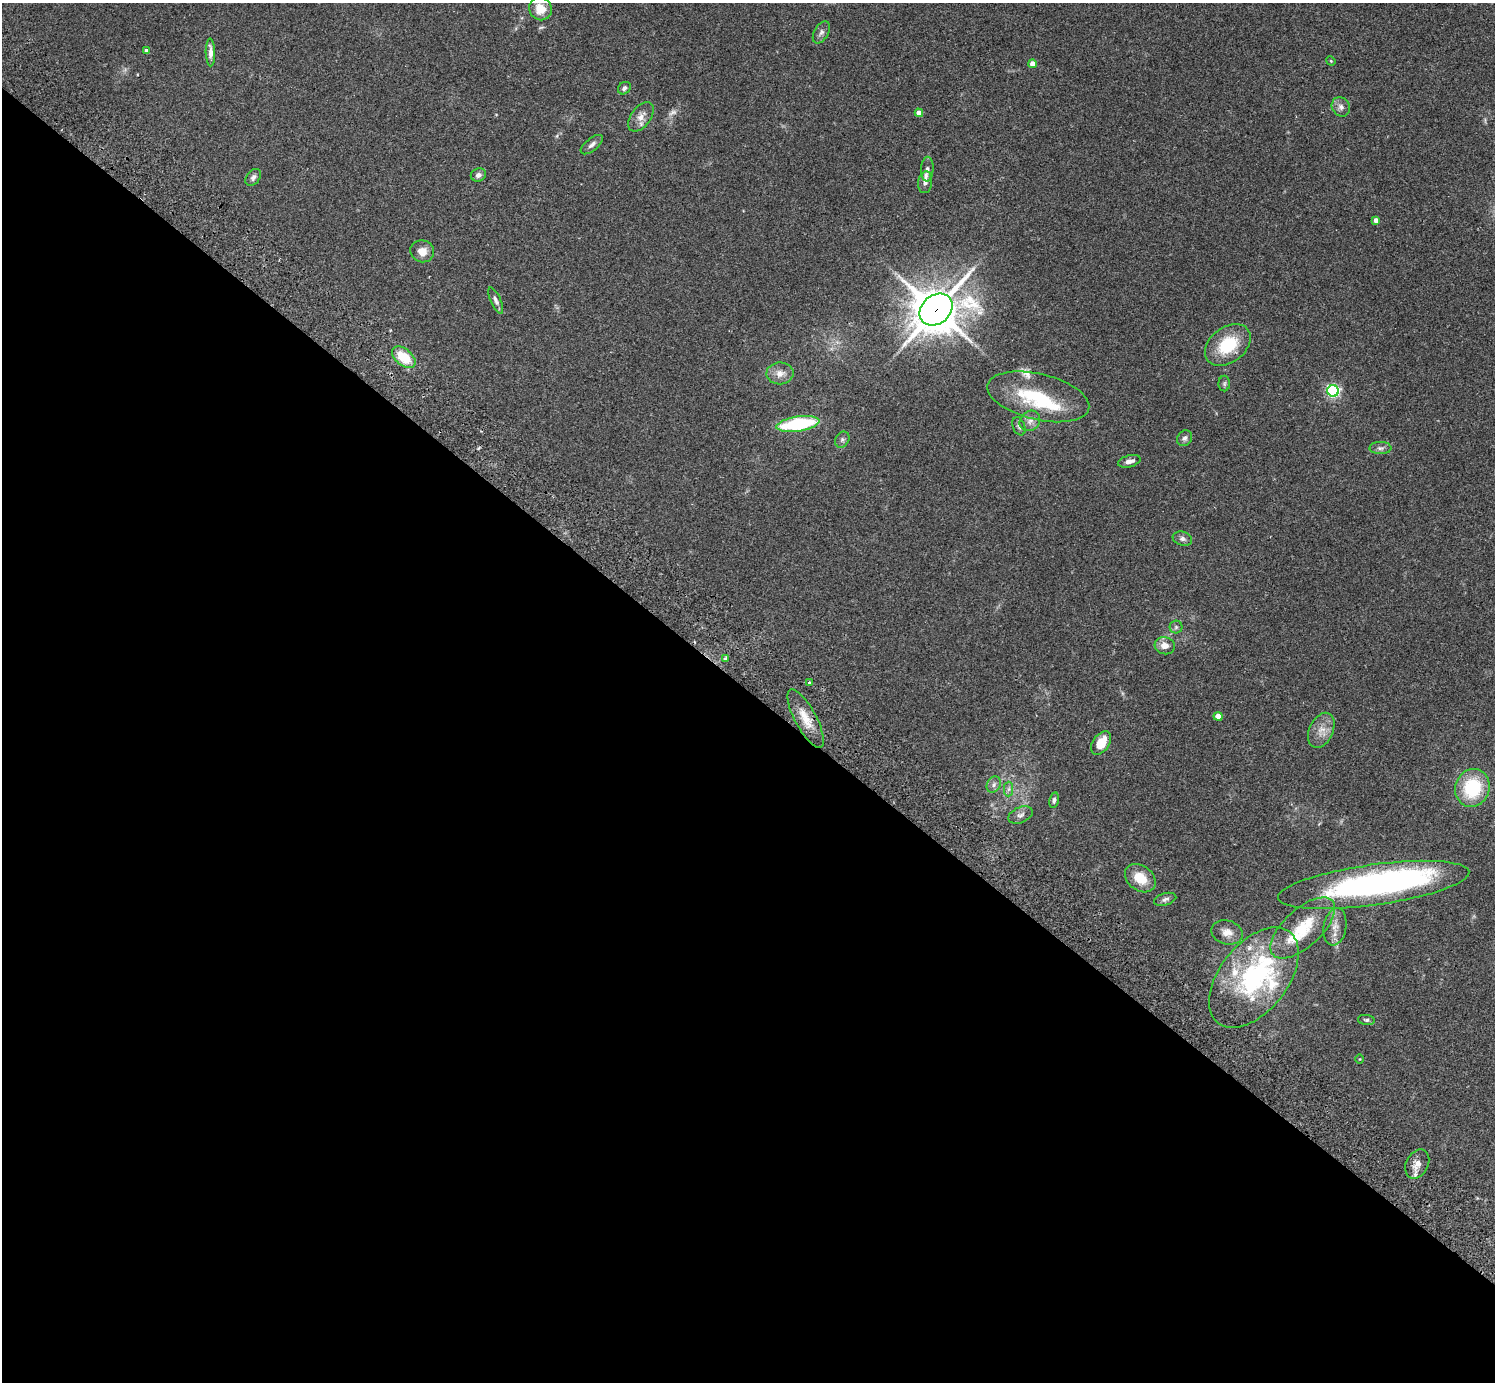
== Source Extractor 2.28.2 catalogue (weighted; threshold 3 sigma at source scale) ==
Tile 14 of 4 x 4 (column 2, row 4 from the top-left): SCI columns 1539-3031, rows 347-1726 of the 6060 x 6070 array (HDU 1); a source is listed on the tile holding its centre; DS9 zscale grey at full resolution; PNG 1497 x 1384 px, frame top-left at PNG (2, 3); each listed source drawn as its Kron ellipse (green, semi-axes under 4 px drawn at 4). Shown black and unused: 50% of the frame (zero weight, under 2 of 3 exposures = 3% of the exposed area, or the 3 px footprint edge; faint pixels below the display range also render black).
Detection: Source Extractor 2.28.2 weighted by HDU 2 'WHT'; one run over the whole footprint, this tile lists its part. Background 0.108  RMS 0.0064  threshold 0.0288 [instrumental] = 3 sigma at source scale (4.5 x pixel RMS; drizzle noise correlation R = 1.50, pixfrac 1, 0.05/0.05 arcsec/px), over >= 5 px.
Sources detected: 68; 1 too faint to see at this stretch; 1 inside a brighter object's white glare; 1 cosmic-ray / hot-pixel residue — neither listed nor drawn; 9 inside a brighter listed object's ellipse — not listed separately; the other 56 listed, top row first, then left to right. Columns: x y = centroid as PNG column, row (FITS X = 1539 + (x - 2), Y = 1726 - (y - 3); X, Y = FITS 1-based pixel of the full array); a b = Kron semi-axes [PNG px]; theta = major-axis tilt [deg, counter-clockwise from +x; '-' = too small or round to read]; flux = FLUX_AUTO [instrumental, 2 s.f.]
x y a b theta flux
540 9 12 11 - 9.4
821 32 12 7 60 2.4
147 51 4 4 - 2.4
210 52 14 4 -89 3.9
1331 61 5 4 - 0.6
1033 64 4 4 - 5.2
624 88 7 5 38 2
1341 107 10 8 -53 3
919 113 4 4 - 5.2
641 117 17 9 54 5.6
592 145 13 6 39 2.6
927 169 12 6 87 2.4
478 175 8 6 21 2.4
253 177 9 6 51 2.1
925 182 11 7 84 2.8
1376 220 4 4 - 2.9
422 251 12 11 - 5.9
496 300 14 5 -66 2.3
936 310 18 14 40 1700
1228 345 25 17 37 27
404 357 13 8 -39 18
780 373 13 11 1 5.5
1224 384 8 5 89 1.3
1333 391 6 5 - 120
1038 397 52 23 -13 45
1030 421 11 9 44 3.8
798 424 22 7 9 56
1019 426 9 6 -68 1.7
1184 438 8 7 - 1.9
842 440 8 6 59 1.7
1380 448 11 6 0 2.1
1129 461 11 6 15 3.3
1182 539 10 7 -17 2.2
1176 627 6 6 - 1.4
1165 646 10 8 -14 4.9
726 658 4 3 - 3.2
810 683 3 3 - 3.4
1218 716 4 4 - 7.4
806 719 32 10 -62 12
1321 730 18 12 65 7.2
1101 743 13 8 56 11
994 784 8 6 61 2.3
1472 788 19 17 72 35
1009 789 7 4 89 1.6
1054 800 8 5 79 1.6
1020 815 13 7 22 2.9
1140 878 17 12 -37 12
1374 885 96 20 8 200
1165 899 11 6 17 2.1
1335 927 19 11 80 6.7
1303 928 40 19 42 27
1227 932 16 12 -15 6.1
1254 978 58 34 52 93
1366 1020 8 5 -7 1.4
1360 1059 5 3 - 0.49
1417 1164 15 11 63 5.8
Overlapping masked pixels (flux is a lower limit): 1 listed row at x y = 936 310